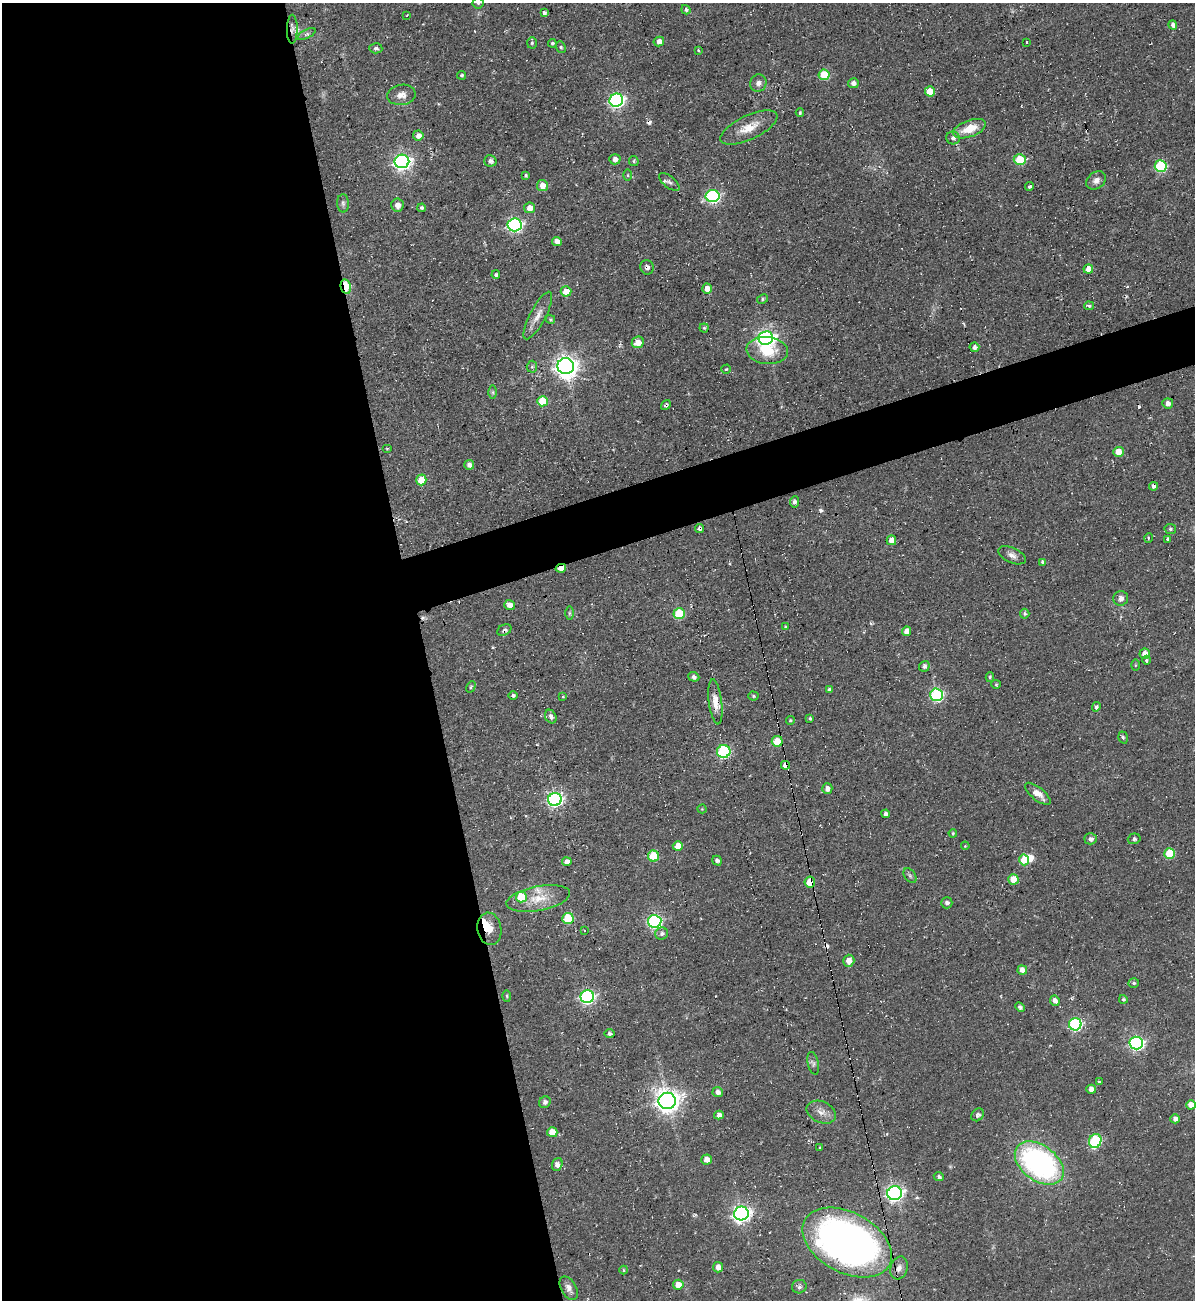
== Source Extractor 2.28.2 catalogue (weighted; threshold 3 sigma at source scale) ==
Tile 9 of 4 x 4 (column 1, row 3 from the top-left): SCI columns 261-1453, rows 1334-2631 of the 5180 x 5227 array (HDU 1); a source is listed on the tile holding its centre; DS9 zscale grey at full resolution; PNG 1197 x 1302 px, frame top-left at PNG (2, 3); each listed source drawn as its Kron ellipse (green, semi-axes under 4 px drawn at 4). Shown black and unused: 38% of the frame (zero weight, under 2 of 3 exposures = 2% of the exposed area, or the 3 px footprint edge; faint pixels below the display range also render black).
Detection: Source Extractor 2.28.2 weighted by HDU 2 'WHT'; one run over the whole footprint, this tile lists its part. Background 0.0433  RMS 0.0078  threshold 0.0349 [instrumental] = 3 sigma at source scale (4.5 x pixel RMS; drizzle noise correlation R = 1.50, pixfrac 1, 0.05/0.05 arcsec/px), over >= 5 px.
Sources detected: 186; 3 inside a brighter object's white glare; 7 cosmic-ray / hot-pixel residue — neither listed nor drawn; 1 inside a brighter listed object's ellipse — not listed separately; the other 175 listed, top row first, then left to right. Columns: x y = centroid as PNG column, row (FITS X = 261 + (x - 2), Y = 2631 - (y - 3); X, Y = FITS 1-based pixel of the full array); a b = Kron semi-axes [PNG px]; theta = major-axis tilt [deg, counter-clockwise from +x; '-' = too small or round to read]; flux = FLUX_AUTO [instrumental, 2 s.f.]
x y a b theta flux
478 3 5 5 - 1.2
686 10 5 4 - 1.8
544 13 4 3 - 1.7
407 15 3 2 - 0.5
1173 25 5 4 - 3.4
292 29 14 5 89 2.9
307 34 10 4 26 1.8
659 41 5 4 - 5.3
1026 42 3 2 - 1.1
532 43 6 5 - 1.3
552 43 4 4 - 1.6
561 47 6 4 -67 1.2
376 48 6 5 - 1.8
698 50 4 3 - 0.93
462 75 4 4 - 1.4
824 75 5 5 - 28
758 83 9 8 - 3.7
853 83 5 5 - 3.3
930 91 5 5 - 15
401 95 14 10 9 5.9
616 100 7 6 - 190
800 113 4 3 - 1.3
749 128 31 12 25 14
969 129 17 8 20 15
418 135 5 5 - 4.6
953 138 7 6 - 2.3
615 159 5 5 - 4.1
1020 160 6 5 - 32
402 161 7 7 - 280
490 161 6 5 - 3.2
634 161 5 5 - 1.1
1161 166 6 6 - 67
526 175 4 4 - 1.3
628 175 6 4 -89 1.1
1096 180 11 8 35 4.2
669 182 12 5 -40 2.4
542 186 5 5 - 7.6
1029 187 4 4 - 1.7
713 196 7 6 - 140
343 203 9 6 -89 2
397 205 6 6 - 4.9
422 208 4 4 - 1.5
530 208 5 5 - 7.5
514 225 7 6 - 180
557 241 5 4 - 4.8
647 267 7 6 - 2.7
1088 269 5 4 - 12
496 275 4 4 - 1.4
346 287 7 5 -79 33
707 289 5 5 - 7.2
566 291 5 5 - 12
762 299 6 4 29 1.2
1089 306 5 4 - 1.3
538 316 26 8 62 7.6
550 319 5 4 - 1.2
704 328 4 4 - 1.1
766 338 7 7 - 320
638 342 6 5 - 8.2
974 347 5 4 - 2.8
767 350 21 13 -5 23
566 366 8 8 - 570
532 367 6 5 - 1.5
726 369 5 4 - 1.2
493 392 6 4 -90 1.4
543 401 5 5 - 24
1168 403 5 5 - 3.9
666 405 5 4 - 1.5
387 448 5 3 - 0.69
1118 452 5 5 - 8.5
469 465 5 4 - 4.2
421 480 5 5 - 18
1154 486 4 4 - 3
794 502 5 4 - 2.5
700 528 4 4 - 2.1
1170 529 5 5 - 1.5
1148 538 5 3 - 0.78
1168 539 3 3 - 3.1
891 540 5 5 - 8.4
1012 555 15 7 -25 4.3
1043 562 4 3 - 1.6
561 568 5 3 - 9.7
1121 598 7 7 - 4
509 605 5 5 - 6.5
569 613 6 4 -90 1.5
679 614 5 5 - 45
1025 614 5 4 - 1.4
785 627 3 3 - 0.63
504 630 7 5 29 2.2
907 631 5 4 - 6.3
1145 654 5 5 - 6.2
1146 660 4 3 - 1.2
1135 665 5 3 - 0.75
924 666 5 5 - 2.3
694 677 6 4 -20 2.2
990 677 5 4 - 1.2
996 684 5 4 - 0.99
471 687 6 4 60 1.1
829 690 4 4 - 1.9
513 695 4 4 - 1.6
937 695 6 6 - 95
753 696 5 4 - 1.2
563 697 3 3 - 0.89
715 702 22 6 -83 7.9
1096 707 5 4 - 1.4
551 717 7 5 -60 3.2
810 718 4 3 - 1.2
790 720 4 4 - 0.95
1123 737 6 4 -72 1.4
777 741 5 5 - 17
724 752 7 6 - 75
785 765 4 4 - 6.7
827 788 5 5 - 4.1
1038 794 15 6 -39 7.4
555 799 7 6 - 180
702 809 4 4 - 0.69
886 814 4 4 - 2.4
953 833 4 3 - 0.93
1091 839 6 5 - 2.6
1134 839 6 5 - 1.5
678 846 5 4 - 9.2
965 846 4 3 - 0.62
1169 853 5 5 - 33
653 856 5 5 - 29
1024 860 5 5 - 17
717 861 5 4 - 2.2
567 862 5 4 - 4.3
910 876 8 5 -54 1.8
1013 879 5 5 - 11
810 882 5 5 - 15
521 897 5 5 - 29
538 898 32 12 11 17
947 903 5 5 - 2.3
568 918 5 5 - 34
655 921 6 6 - 150
489 929 16 12 -82 27
584 931 3 2 - 0.71
662 934 6 6 - 2.5
849 961 6 5 - 7.1
1022 970 5 4 - 5
1134 983 5 4 - 1.4
507 996 6 3 -88 0.93
587 997 7 6 - 170
1123 999 4 4 - 1.4
1055 1001 5 4 - 3.9
1020 1007 5 4 - 1.9
1075 1024 6 6 - 110
609 1034 5 4 - 2.2
1136 1043 6 6 - 160
813 1063 12 5 -77 2.3
1099 1082 3 3 - 0.92
1091 1089 4 4 - 4.9
718 1092 5 5 - 3.8
667 1101 8 8 - 680
545 1102 6 5 - 2.2
1191 1105 5 4 - 11
821 1112 15 10 -24 6.2
719 1115 5 4 - 4.1
978 1115 7 5 47 2.2
1175 1119 5 4 - 3.6
552 1132 5 5 - 12
1095 1141 7 6 - 64
820 1148 3 3 - 1
706 1159 5 5 - 5.5
1039 1163 27 17 -37 180
557 1164 7 5 72 4.5
939 1177 5 4 - 1.6
895 1193 7 7 - 270
741 1214 7 7 - 330
847 1243 48 30 -28 500
718 1267 5 5 - 4.5
899 1268 12 8 72 4.5
624 1270 4 4 - 0.93
678 1285 5 5 - 8.8
799 1287 7 6 - 2.1
569 1288 13 7 -60 4.5
Overlapping masked pixels (flux is a lower limit): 12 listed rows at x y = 292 29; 647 267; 346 287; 666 405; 700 528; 561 568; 504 630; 777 741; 785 765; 810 882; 489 929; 667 1101
Isophote crosses this tile's border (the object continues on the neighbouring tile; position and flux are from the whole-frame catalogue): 3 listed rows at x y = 478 3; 1191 1105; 847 1243